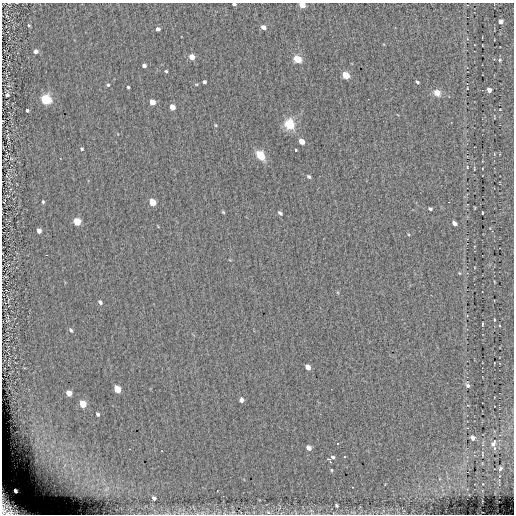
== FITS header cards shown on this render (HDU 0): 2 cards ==
NAXIS1  =                  512 / length of data axis 1
NAXIS2  =                  512 / length of data axis 2

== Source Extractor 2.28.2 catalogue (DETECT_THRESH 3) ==
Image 512 x 512 px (HDU 0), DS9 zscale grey, 1 PNG px = 1 image px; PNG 516 x 516 px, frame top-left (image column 1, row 512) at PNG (2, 3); no overlay
Background 0.025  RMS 4.9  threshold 14.7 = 3 sigma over >= 5 px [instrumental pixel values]
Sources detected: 79; all 79 listed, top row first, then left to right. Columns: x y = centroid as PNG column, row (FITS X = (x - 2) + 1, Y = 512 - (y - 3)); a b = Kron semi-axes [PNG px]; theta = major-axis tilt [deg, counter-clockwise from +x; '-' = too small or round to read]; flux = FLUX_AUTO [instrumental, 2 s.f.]
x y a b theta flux
234 4 4 3 - 840
302 5 5 4 - 6000
501 21 4 4 - 1800
29 25 3 3 - 460
263 27 5 4 - 2100
158 29 4 4 - 1300
36 51 4 4 - 1900
192 57 5 4 - 4200
297 59 5 4 - 13000
500 60 6 4 70 460
144 66 4 4 - 1300
166 71 3 3 - 410
346 75 5 4 - 9900
204 82 4 3 - 650
417 82 4 2 - 510
196 84 5 3 - 290
108 85 4 4 - 460
128 87 3 3 - 460
467 88 3 2 - 190
489 90 4 4 - 1500
437 93 9 7 -37 2500
7 95 4 3 - 1100
46 100 5 5 - 34000
152 102 5 4 - 4500
172 107 5 4 - 3500
500 109 3 2 - 180
27 110 3 3 - 570
289 124 11 10 - 6300
216 125 5 3 - 290
8 136 9 4 -80 430
302 142 5 4 - 3500
82 149 4 3 - 410
295 150 3 3 - 1000
494 154 4 3 - 250
260 155 8 5 -50 8900
467 167 4 3 - 330
474 169 6 2 -85 260
309 177 5 4 - 520
43 202 3 3 - 490
152 202 5 5 - 6300
430 209 4 3 - 530
223 212 5 3 - 330
280 213 5 3 - 640
482 213 3 2 - 300
77 222 5 5 - 10000
454 223 5 4 - 1500
39 231 4 4 - 1700
459 273 5 3 - 250
100 302 6 4 -49 740
494 320 3 2 - 300
482 324 4 2 - 270
499 326 3 2 - 270
71 330 7 4 -55 630
308 367 5 4 - 1900
468 385 5 4 - 740
117 389 6 5 - 8200
69 393 5 4 - 3200
241 400 5 4 - 910
83 404 5 5 - 6900
98 414 4 4 - 660
473 438 4 4 - 1200
337 443 3 3 - 250
493 443 10 5 63 970
309 448 5 4 - 1700
333 457 6 3 35 600
328 459 3 2 - 520
36 460 9 4 82 970
330 462 3 2 - 680
64 466 13 6 68 2600
500 469 4 3 - 440
331 470 4 3 - 350
352 487 2 2 - 200
15 491 4 4 - 1500
154 498 4 3 - 750
336 505 4 4 - 430
9 507 25 16 -43 14000
311 510 6 4 -1 570
233 512 6 4 45 490
268 512 7 5 -30 680
At the frame edge (FLAGS 8, measured only in part): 3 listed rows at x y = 234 4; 302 5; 9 507